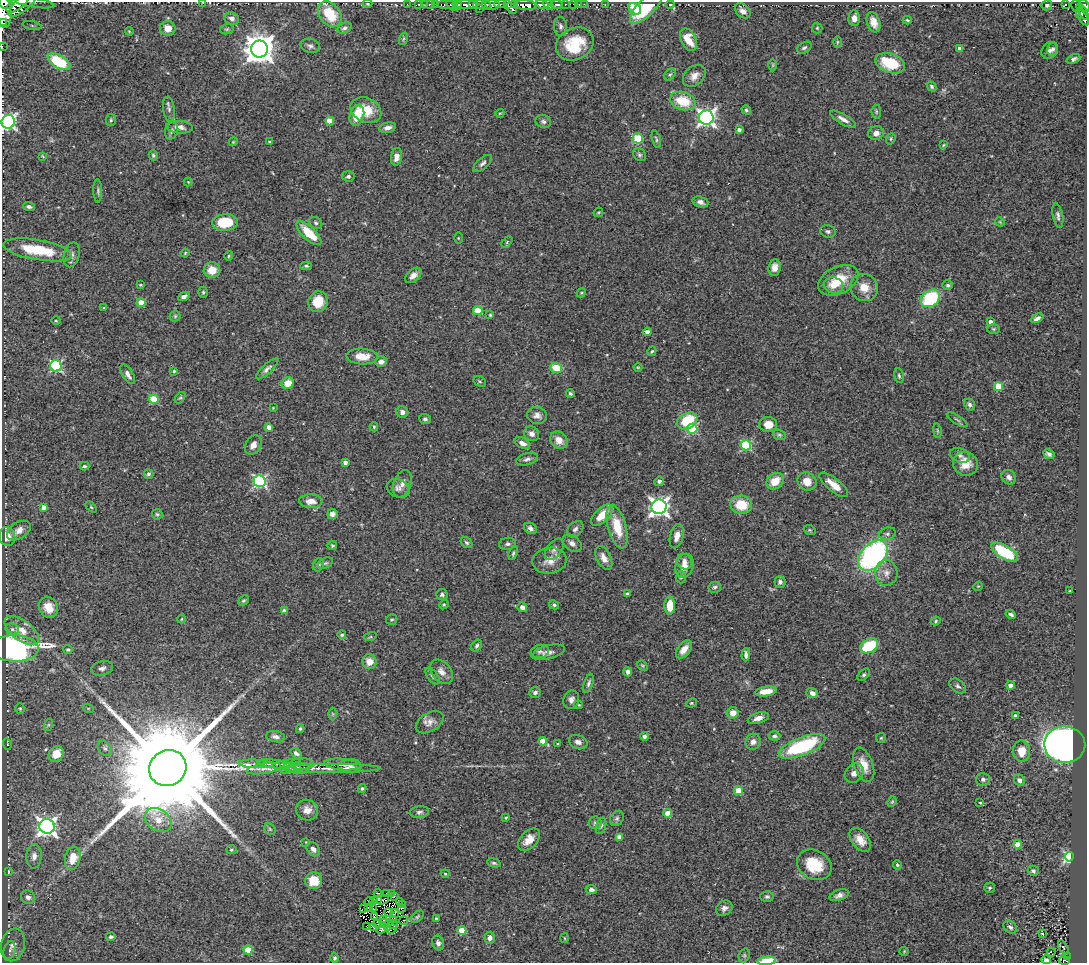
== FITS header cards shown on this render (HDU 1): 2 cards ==
NAXIS1  =                 1085
NAXIS2  =                  961

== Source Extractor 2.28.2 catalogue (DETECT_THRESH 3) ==
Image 1085 x 961 px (HDU 1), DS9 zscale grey, 1 PNG px = 1 image px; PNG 1089 x 965 px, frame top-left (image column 1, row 961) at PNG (2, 2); each listed source drawn as its Kron ellipse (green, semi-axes under 4 px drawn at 4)
Background 0.584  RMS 0.05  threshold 0.149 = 3 sigma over >= 5 px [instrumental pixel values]
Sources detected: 398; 1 with non-positive FLUX_AUTO (blend fragments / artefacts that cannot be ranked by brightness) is neither listed nor drawn; the other 397 listed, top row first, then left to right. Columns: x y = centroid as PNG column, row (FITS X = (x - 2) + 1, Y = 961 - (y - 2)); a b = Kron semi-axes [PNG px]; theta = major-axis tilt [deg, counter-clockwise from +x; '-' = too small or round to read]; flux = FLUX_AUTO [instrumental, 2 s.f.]
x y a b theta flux
34 2 21 5 -9 87
203 2 3 2 - 2.2
6 3 7 5 -24 1000
17 3 13 5 37 1100
23 4 18 7 41 1200
367 4 5 2 - 3.1
407 4 2 2 - 11
419 4 3 3 - 58
425 4 2 2 - 16
431 4 3 2 - 16
436 4 3 2 - 17
500 4 5 2 - 69
507 4 3 2 - 5.6
515 4 4 3 - 120
543 4 6 4 -24 800
548 4 6 4 -44 850
557 4 6 3 0 180
565 4 3 2 - 220
574 4 4 3 - 98
579 4 2 2 - 8.2
584 4 2 2 - 20
605 4 3 2 - 14
447 5 11 3 0 130
452 5 7 3 -47 560
457 5 5 3 - 530
467 5 12 3 -1 970
472 5 3 3 - 280
479 5 6 4 2 43
486 5 5 3 - 160
492 5 7 5 -6 470
525 5 11 5 -6 1600
670 5 4 4 - 4.1
1047 5 5 5 - 4.7
1065 5 3 3 - 8.4
1076 6 6 3 -75 190
1085 6 6 4 -63 240
646 7 21 8 45 120
511 8 6 3 -49 210
479 9 2 2 - 19
635 9 7 5 -37 210
743 11 9 6 -42 17
3 12 16 8 -83 3100
1083 12 9 3 -57 99
330 14 14 10 -51 110
1082 17 10 3 -55 150
854 18 8 6 87 21
232 19 7 6 - 13
907 20 4 3 - 4.3
874 22 10 6 -71 30
2 23 2 2 - 520
32 25 9 4 -11 8.4
560 26 9 6 -84 11
168 28 8 7 - 31
345 28 8 5 26 8.8
817 28 5 5 - 4.5
227 29 7 5 12 5.6
129 31 4 3 - 2.7
403 39 6 4 70 4.7
689 40 12 7 -63 60
837 42 6 4 89 3.9
575 44 19 15 27 120
2 46 2 2 - 9.7
310 46 9 7 -14 12
804 48 8 5 32 6.9
259 49 8 8 - 5300
960 49 4 4 - 25
1053 49 7 5 79 8.5
1049 51 9 7 49 12
1073 59 7 4 22 11
59 62 13 6 -30 90
890 63 15 9 -19 130
773 65 6 4 90 4.1
670 75 6 4 48 5.6
694 76 13 9 41 26
931 86 5 4 - 5.7
683 101 13 9 -18 100
169 109 12 6 -83 11
366 110 16 12 -26 78
746 110 5 4 - 6.3
876 112 7 5 -84 5
500 113 4 3 - 3.3
357 115 10 7 72 78
706 118 7 7 - 1300
843 119 14 5 -30 19
111 120 6 5 - 5.3
330 121 4 4 - 59
8 122 7 6 - 830
543 122 8 6 -17 9.4
179 127 13 6 -5 20
388 128 9 5 12 15
739 130 4 4 - 14
172 131 8 6 67 9.9
876 133 8 7 - 19
638 138 5 5 - 190
656 139 9 3 -74 5.1
891 139 6 4 70 5
269 141 4 3 - 2.8
233 142 4 3 - 2.8
943 145 3 2 - 3
153 155 5 4 - 5.7
639 155 7 5 -45 7.5
42 156 4 3 - 3
396 157 9 5 80 26
483 163 11 5 41 11
348 176 6 5 - 7.2
188 182 4 4 - 2.8
98 191 12 3 -88 6.6
700 202 8 5 -18 15
29 207 6 4 -18 8.7
598 212 5 3 - 3.4
1058 215 12 5 -79 11
1000 222 5 4 - 3.4
225 223 13 8 4 120
316 223 7 5 -32 7.4
828 231 8 6 -15 7.8
309 233 16 6 -43 100
458 238 6 4 -90 3.2
507 242 7 4 47 4.8
37 250 35 10 -10 150
185 253 4 3 - 3.3
72 255 13 7 75 16
229 256 4 4 - 3.8
306 266 6 4 -1 4.7
775 267 8 6 83 20
212 270 8 8 - 45
413 275 9 6 42 19
838 280 21 13 26 90
140 285 3 2 - 3.1
833 285 10 8 -15 49
948 285 5 5 - 6.3
864 287 14 13 - 47
203 292 5 4 - 4.6
581 293 5 3 - 3.5
184 296 6 4 27 11
930 298 10 8 36 220
318 302 10 9 - 75
141 303 4 4 - 59
104 308 4 3 - 3
478 310 5 4 - 74
490 315 4 4 - 4.2
175 316 5 5 - 4.8
1037 318 7 4 23 11
56 321 4 3 - 3.2
990 322 4 4 - 13
994 329 6 5 - 5
647 332 4 4 - 18
652 351 5 4 - 4.5
362 357 16 8 -3 48
381 362 5 5 - 17
56 366 6 5 - 370
638 367 4 4 - 3.5
556 368 6 5 - 77
267 369 14 5 43 13
174 371 4 4 - 3.9
128 374 11 5 -59 16
899 376 7 4 -79 6.5
480 381 6 5 - 5.4
288 383 6 5 - 50
998 387 4 4 - 99
570 393 4 3 - 5.3
180 398 6 4 51 4.8
154 399 5 4 - 130
970 404 6 5 - 8.3
273 408 3 3 - 2.2
402 412 6 5 - 12
537 415 10 8 -12 17
425 419 6 5 - 6.9
957 420 12 3 -31 6.8
687 421 11 8 29 140
768 424 9 7 -5 42
269 427 4 4 - 26
374 427 4 4 - 4.1
692 429 5 5 - 230
937 431 7 3 -81 4.1
532 434 8 7 - 16
779 435 7 5 -20 6.1
559 440 9 8 - 36
522 443 8 5 -29 20
253 445 10 7 60 24
746 445 5 5 - 260
1049 454 6 4 -26 9.4
960 455 10 7 -21 12
527 459 11 6 15 13
345 462 4 4 - 15
965 464 12 11 - 51
84 466 5 4 - 5.4
148 474 5 4 - 6.8
1009 477 8 6 -46 15
260 481 6 6 - 570
659 481 5 4 - 7.6
775 481 9 7 38 54
807 481 10 9 - 44
402 484 14 8 70 25
834 485 18 6 -39 43
398 488 12 9 -25 15
311 501 11 6 -3 30
741 505 11 9 -11 90
43 507 4 4 - 25
91 507 6 4 -45 4.2
659 507 7 7 - 1700
157 514 5 5 - 5.8
332 514 5 5 - 13
602 515 13 7 45 67
617 527 22 9 -75 92
530 528 7 5 -29 12
575 529 9 6 44 11
19 530 13 8 32 29
810 530 6 4 -21 4.7
887 534 8 6 18 10
7 536 9 8 - 33
677 536 12 6 75 26
466 543 6 5 - 7.2
572 543 11 7 -38 17
507 544 8 6 8 9.7
332 546 5 4 - 5.6
554 549 12 7 52 17
1004 552 15 6 -30 200
513 553 7 3 71 5
873 555 17 12 48 740
604 558 13 7 -63 27
549 561 17 13 8 42
684 562 8 7 - 15
326 563 8 5 26 6.7
318 565 7 5 67 6.5
684 566 12 9 73 28
886 573 13 11 -89 27
681 577 6 5 - 5.9
780 582 6 5 - 9.7
978 586 5 4 - 3.5
715 587 6 5 - 7.3
1070 591 3 2 - 2.4
627 594 4 3 - 6.6
442 595 5 5 - 8.1
244 600 6 4 42 5.1
444 605 5 4 - 4.4
554 605 5 4 - 5.7
670 606 9 5 89 65
48 607 11 9 -63 47
522 607 5 4 - 17
285 611 4 4 - 19
1011 614 5 3 - 7.9
182 619 4 3 - 2.6
392 620 5 5 - 5.2
936 621 5 4 - 4.4
12 629 7 5 -15 8.1
22 630 20 10 -37 45
342 635 4 4 - 4.7
370 637 6 4 18 3.7
477 646 6 5 - 8
869 646 10 6 29 170
15 648 24 13 -1 870
684 649 10 6 51 37
68 650 5 4 - 5.2
540 651 9 6 16 9.7
548 652 17 6 14 20
746 655 6 4 89 10
369 662 7 7 - 38
642 666 6 3 -44 3.9
102 668 11 7 14 15
441 672 13 9 -49 24
628 672 4 4 - 10
864 675 7 4 45 6.5
433 676 10 5 -52 8.8
588 683 10 4 72 8.6
958 686 9 6 -35 10
1010 686 4 4 - 21
766 691 11 5 9 49
535 692 6 5 - 8.8
812 693 6 5 - 17
571 700 9 7 74 15
691 703 6 4 21 4.1
578 705 4 3 - 3.5
20 708 5 4 - 4.6
88 708 6 3 -18 3.2
733 713 6 5 - 29
333 714 6 4 -90 4.3
1015 716 4 3 - 11
758 718 11 5 16 22
430 722 15 9 31 23
48 725 6 4 71 5.1
300 729 4 3 - 5
644 736 4 4 - 9.9
774 736 6 4 1 7.8
276 737 9 5 -11 13
881 738 5 5 - 4.3
543 741 4 4 - 49
578 742 10 6 -23 16
753 742 8 7 - 16
7 744 6 3 -72 3
558 744 3 3 - 3.9
1065 745 20 18 -3 2600
802 746 25 9 22 330
105 748 8 6 -44 9.4
1022 751 10 8 -86 50
296 753 6 4 -37 10
56 754 8 7 - 50
256 764 17 2 -3 13
275 764 17 4 -7 16
286 764 15 3 11 12
301 764 12 5 0 12
343 764 18 5 -5 21
864 765 18 9 -70 55
350 766 11 7 4 15
168 768 19 17 32 120000
288 768 8 5 22 8.7
299 768 10 5 -2 13
331 768 49 4 0 40
264 769 17 5 9 22
854 773 10 8 48 23
983 779 6 6 - 9.2
1019 780 6 5 - 14
362 788 4 4 - 5.1
738 791 4 4 - 96
892 802 5 4 - 3.9
980 802 3 2 - 3.2
307 810 11 10 - 28
419 812 9 6 7 10
668 813 4 4 - 69
506 818 4 3 - 3.8
617 818 8 6 58 8.8
158 820 14 10 -34 48
595 823 6 6 - 7.8
47 826 7 7 - 1600
601 826 8 5 72 7.3
270 829 6 5 - 4.8
619 837 4 4 - 34
529 840 13 8 48 38
860 840 13 8 -52 40
306 842 2 2 - 2
1017 844 4 4 - 56
313 849 8 6 -49 13
231 850 5 4 - 4.8
34 856 12 7 87 18
1069 857 5 4 - 570
73 858 11 7 79 61
494 863 7 4 -15 6.8
814 865 18 14 -27 110
897 865 5 4 - 4.4
8 871 4 2 - 2.8
1033 871 6 5 - 7.6
445 874 4 4 - 3.5
314 881 8 8 - 75
990 888 5 5 - 6
591 890 5 4 - 11
378 893 4 3 - 6.4
387 893 3 2 - 4
391 894 2 2 - 3
839 895 10 5 19 13
28 897 7 6 - 14
394 897 4 3 - 12
767 897 6 5 - 8.5
378 899 4 3 - 9.3
382 900 7 2 15 7
369 901 4 2 - 2.3
373 901 2 2 - 0.97
399 901 4 2 - 6
402 904 4 2 - 9.8
368 907 3 3 - 4.4
374 908 2 2 - 0.65
401 908 3 2 - 0.62
724 908 9 7 34 15
364 909 3 2 - 2.2
389 912 4 2 - 1.1
395 914 5 2 - 2.6
374 917 3 2 - 3.2
417 917 7 4 42 5.7
436 918 4 3 - 5.4
383 919 4 2 - 2.3
394 920 2 2 - 3.3
403 921 4 2 - 4.9
384 923 5 2 - 2.5
378 924 4 2 - 0.8
393 925 4 2 - 4.3
366 926 3 3 - 9.4
374 927 4 2 - 1.8
1010 927 7 5 -39 9.4
387 928 4 2 - 0.12
382 929 6 4 30 3.9
392 929 5 2 - 2
462 930 4 4 - 94
1043 934 3 3 - 29
111 937 4 4 - 7.2
490 938 6 5 - 15
564 938 5 3 - 3.4
438 943 7 6 - 12
13 945 17 11 76 34
1063 947 7 3 -60 2.8
10 950 9 6 76 9.7
248 950 4 4 - 100
904 951 4 4 - 3.2
1051 952 4 2 - 12
744 955 7 5 70 6.7
1068 957 3 2 - 12
335 958 5 4 - 6.1
1046 960 4 3 - 7.8
767 961 9 4 6 110
1064 961 5 3 - 18
At the frame edge (FLAGS 8, measured only in part): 13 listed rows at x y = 34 2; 203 2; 6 3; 17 3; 23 4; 1085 6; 3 12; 2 23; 2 46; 8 122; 1046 960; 767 961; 1064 961
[1 non-positive-flux detection neither listed nor drawn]